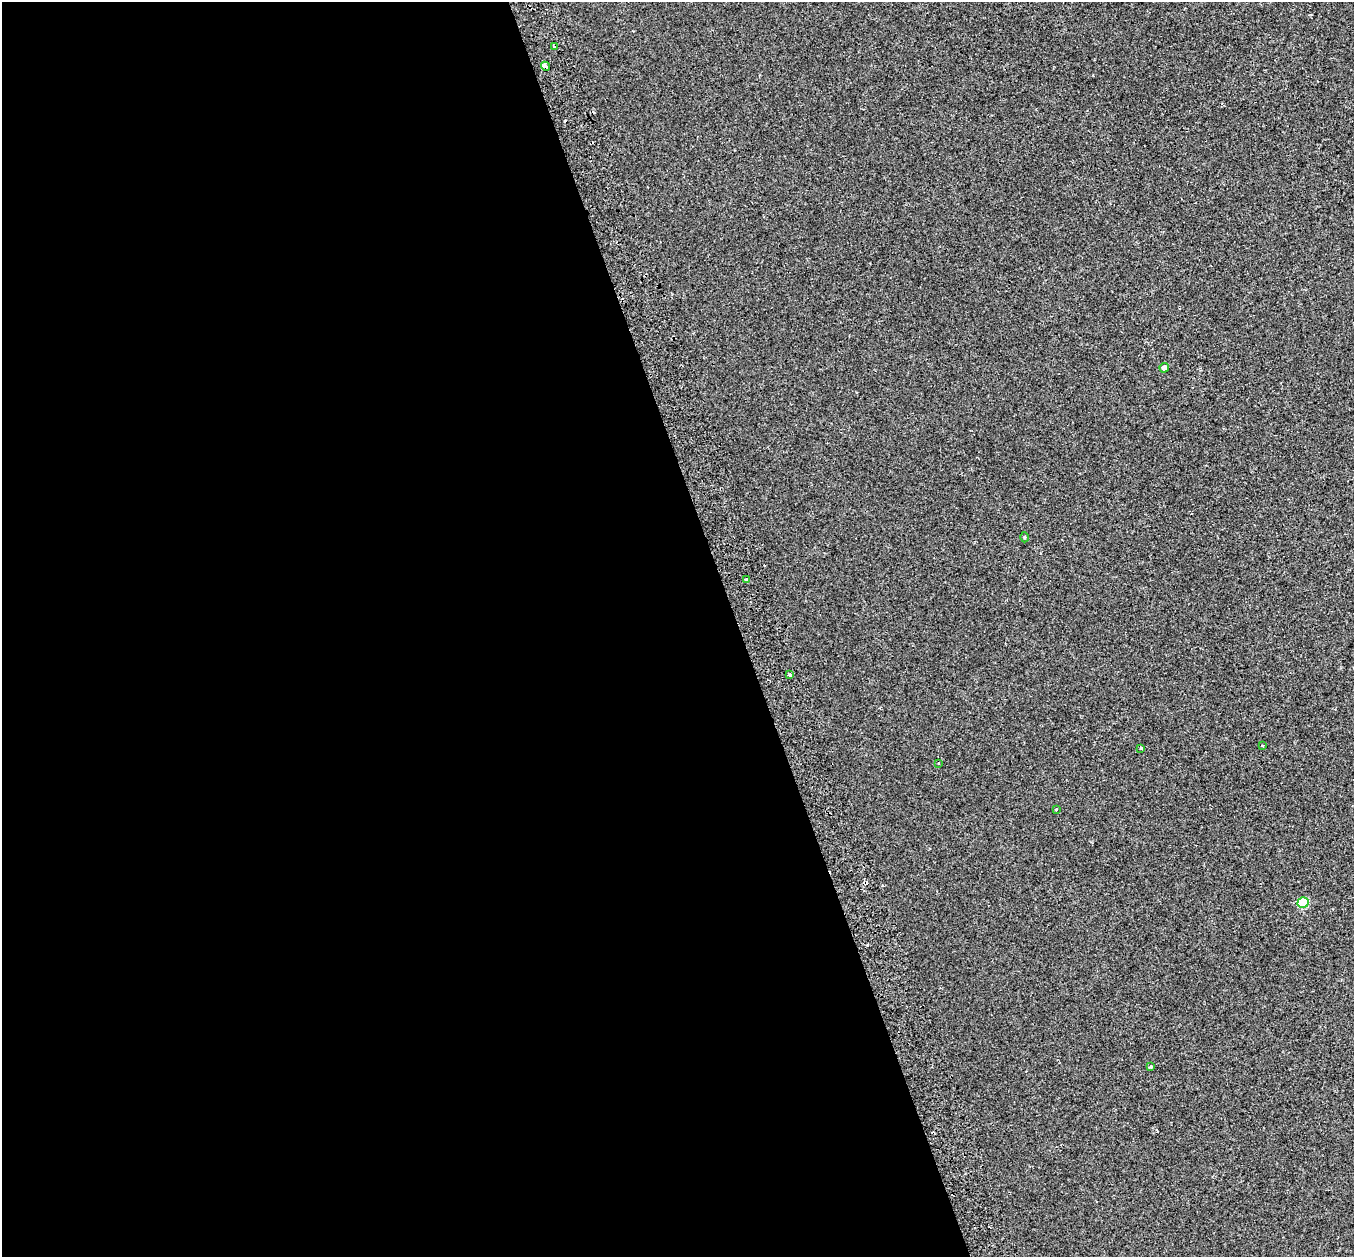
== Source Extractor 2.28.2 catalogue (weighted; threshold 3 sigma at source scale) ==
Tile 9 of 4 x 4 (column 1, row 3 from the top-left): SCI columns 60-1411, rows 1398-2652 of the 5557 x 5361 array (HDU 1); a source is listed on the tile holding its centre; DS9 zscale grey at full resolution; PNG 1356 x 1259 px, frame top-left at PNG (2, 2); each listed source drawn as its Kron ellipse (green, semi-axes under 4 px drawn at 4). Shown black and unused: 55% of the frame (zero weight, under 2 of 3 exposures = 5% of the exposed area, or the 3 px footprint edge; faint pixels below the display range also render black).
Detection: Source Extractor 2.28.2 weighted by HDU 2 'WHT'; one run over the whole footprint, this tile lists its part. Background 0.00152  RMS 0.0034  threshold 0.0152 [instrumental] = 3 sigma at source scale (4.5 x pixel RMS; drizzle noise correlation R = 1.50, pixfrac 1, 0.0396/0.0396 arcsec/px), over >= 5 px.
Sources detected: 15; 3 cosmic-ray / hot-pixel residue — neither listed nor drawn; the other 12 listed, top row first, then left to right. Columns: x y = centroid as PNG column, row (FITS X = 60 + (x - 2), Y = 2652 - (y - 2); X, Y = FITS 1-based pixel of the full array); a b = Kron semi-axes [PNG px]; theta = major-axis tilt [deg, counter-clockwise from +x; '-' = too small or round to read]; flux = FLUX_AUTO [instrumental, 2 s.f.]
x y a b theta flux
555 47 3 3 - 4.8
545 66 5 3 - 7.5
1164 368 5 4 - 1.2
1024 537 5 3 - 0.34
747 579 4 3 - 1.8
790 675 3 3 - 2.7
1262 746 3 2 - 0.32
1141 748 3 3 - 0.64
939 763 3 2 - 0.21
1056 809 3 3 - 3.5
1303 903 5 5 - 15
1150 1067 4 3 - 1.1
Overlapping masked pixels (flux is a lower limit): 2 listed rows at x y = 555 47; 545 66